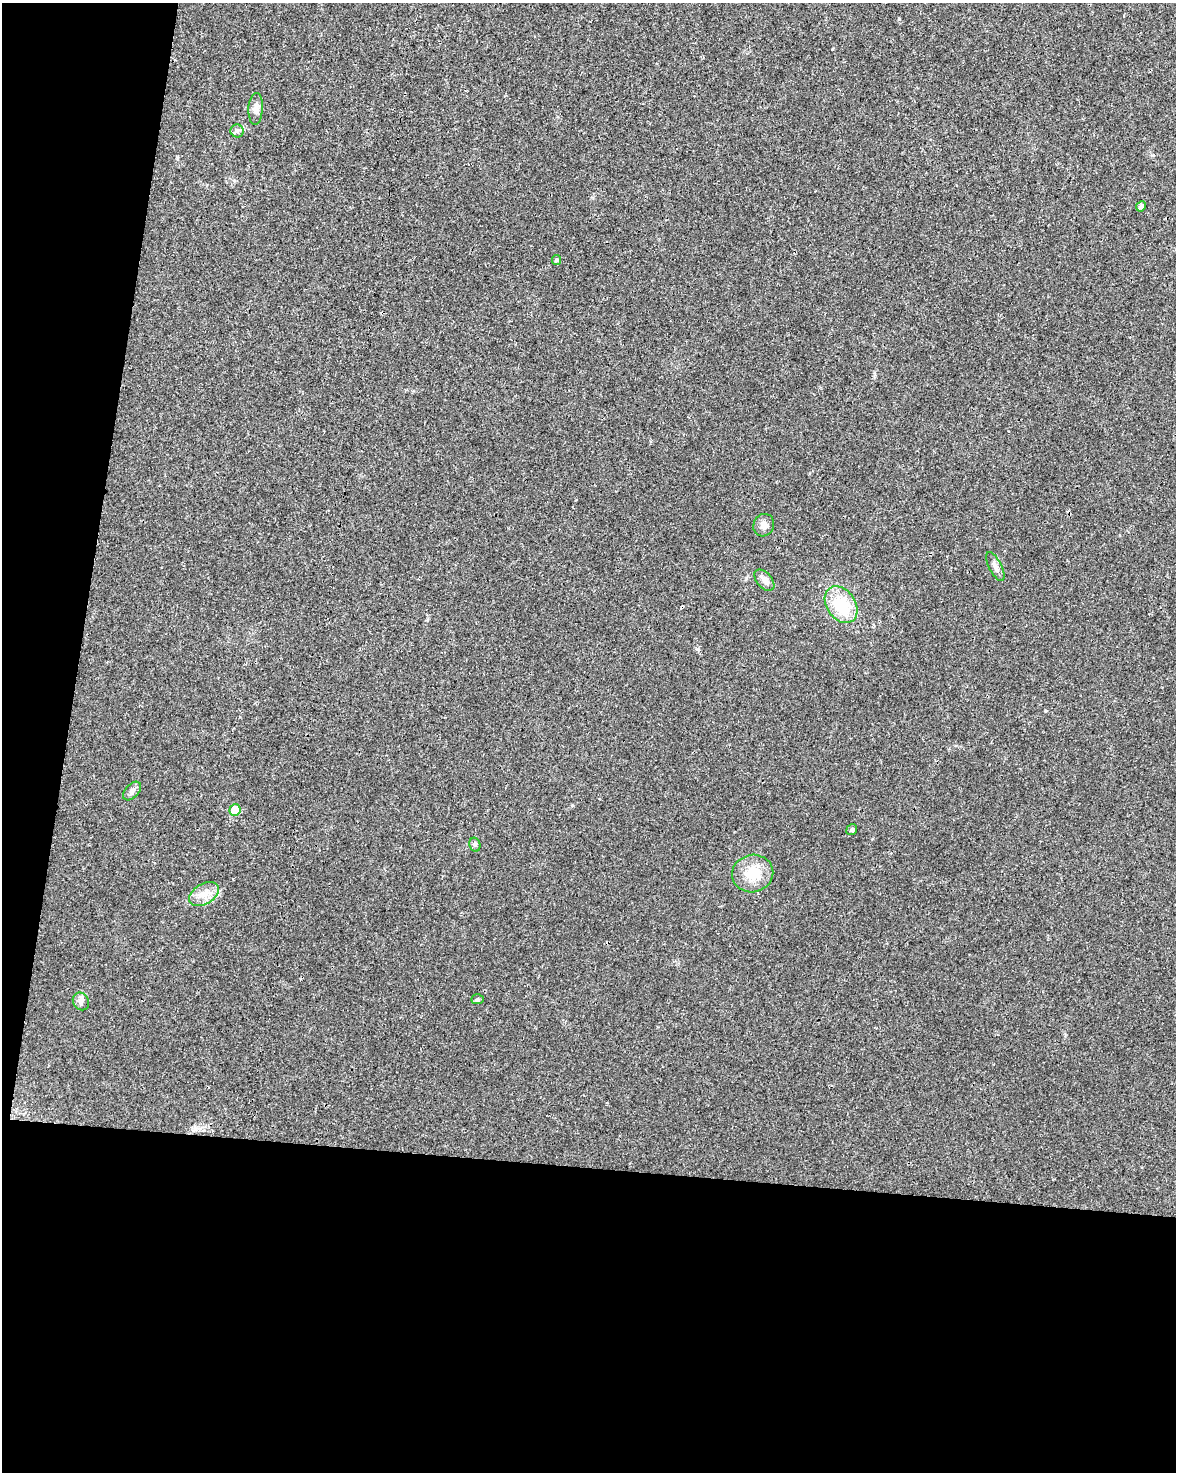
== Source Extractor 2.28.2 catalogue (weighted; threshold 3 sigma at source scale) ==
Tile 9 of 4 x 3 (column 1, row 3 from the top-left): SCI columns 5-1178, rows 231-1700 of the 4707 x 4926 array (HDU 1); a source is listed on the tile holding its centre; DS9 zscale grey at full resolution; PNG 1178 x 1474 px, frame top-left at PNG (2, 3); each listed source drawn as its Kron ellipse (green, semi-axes under 4 px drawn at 4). Shown black and unused: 27% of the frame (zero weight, under 3 of 4 exposures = <1% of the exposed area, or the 3 px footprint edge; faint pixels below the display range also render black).
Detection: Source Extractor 2.28.2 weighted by HDU 2 'WHT'; one run over the whole footprint, this tile lists its part. Background 0.0201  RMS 0.0029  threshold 0.0129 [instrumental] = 3 sigma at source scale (4.5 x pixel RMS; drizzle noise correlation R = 1.50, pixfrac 1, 0.0396/0.0396 arcsec/px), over >= 5 px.
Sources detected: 17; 1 cosmic-ray / hot-pixel residue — neither listed nor drawn; the other 16 listed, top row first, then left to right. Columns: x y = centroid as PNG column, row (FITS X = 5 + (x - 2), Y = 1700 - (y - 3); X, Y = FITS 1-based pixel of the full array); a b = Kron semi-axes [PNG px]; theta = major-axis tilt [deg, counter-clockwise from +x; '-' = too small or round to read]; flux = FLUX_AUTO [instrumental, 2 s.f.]
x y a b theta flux
256 109 16 7 87 1.6
237 131 6 6 - 0.78
1141 206 5 4 - 0.82
556 260 5 4 - 0.64
764 525 11 10 - 1.7
995 566 16 6 -62 1.4
764 580 12 7 -48 1.4
841 605 20 14 -56 13
132 791 11 6 46 1.1
235 810 6 5 - 6.2
852 830 5 5 - 0.72
475 845 7 5 -77 0.62
753 874 21 18 13 7.3
204 894 16 10 32 3.1
477 999 6 5 - 0.44
81 1001 9 7 -58 1.2
Unlisted compact peaks at least as high as the median listed source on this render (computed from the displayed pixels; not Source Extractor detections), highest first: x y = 832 49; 899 19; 572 805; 698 649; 1045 711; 177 158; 1153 155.